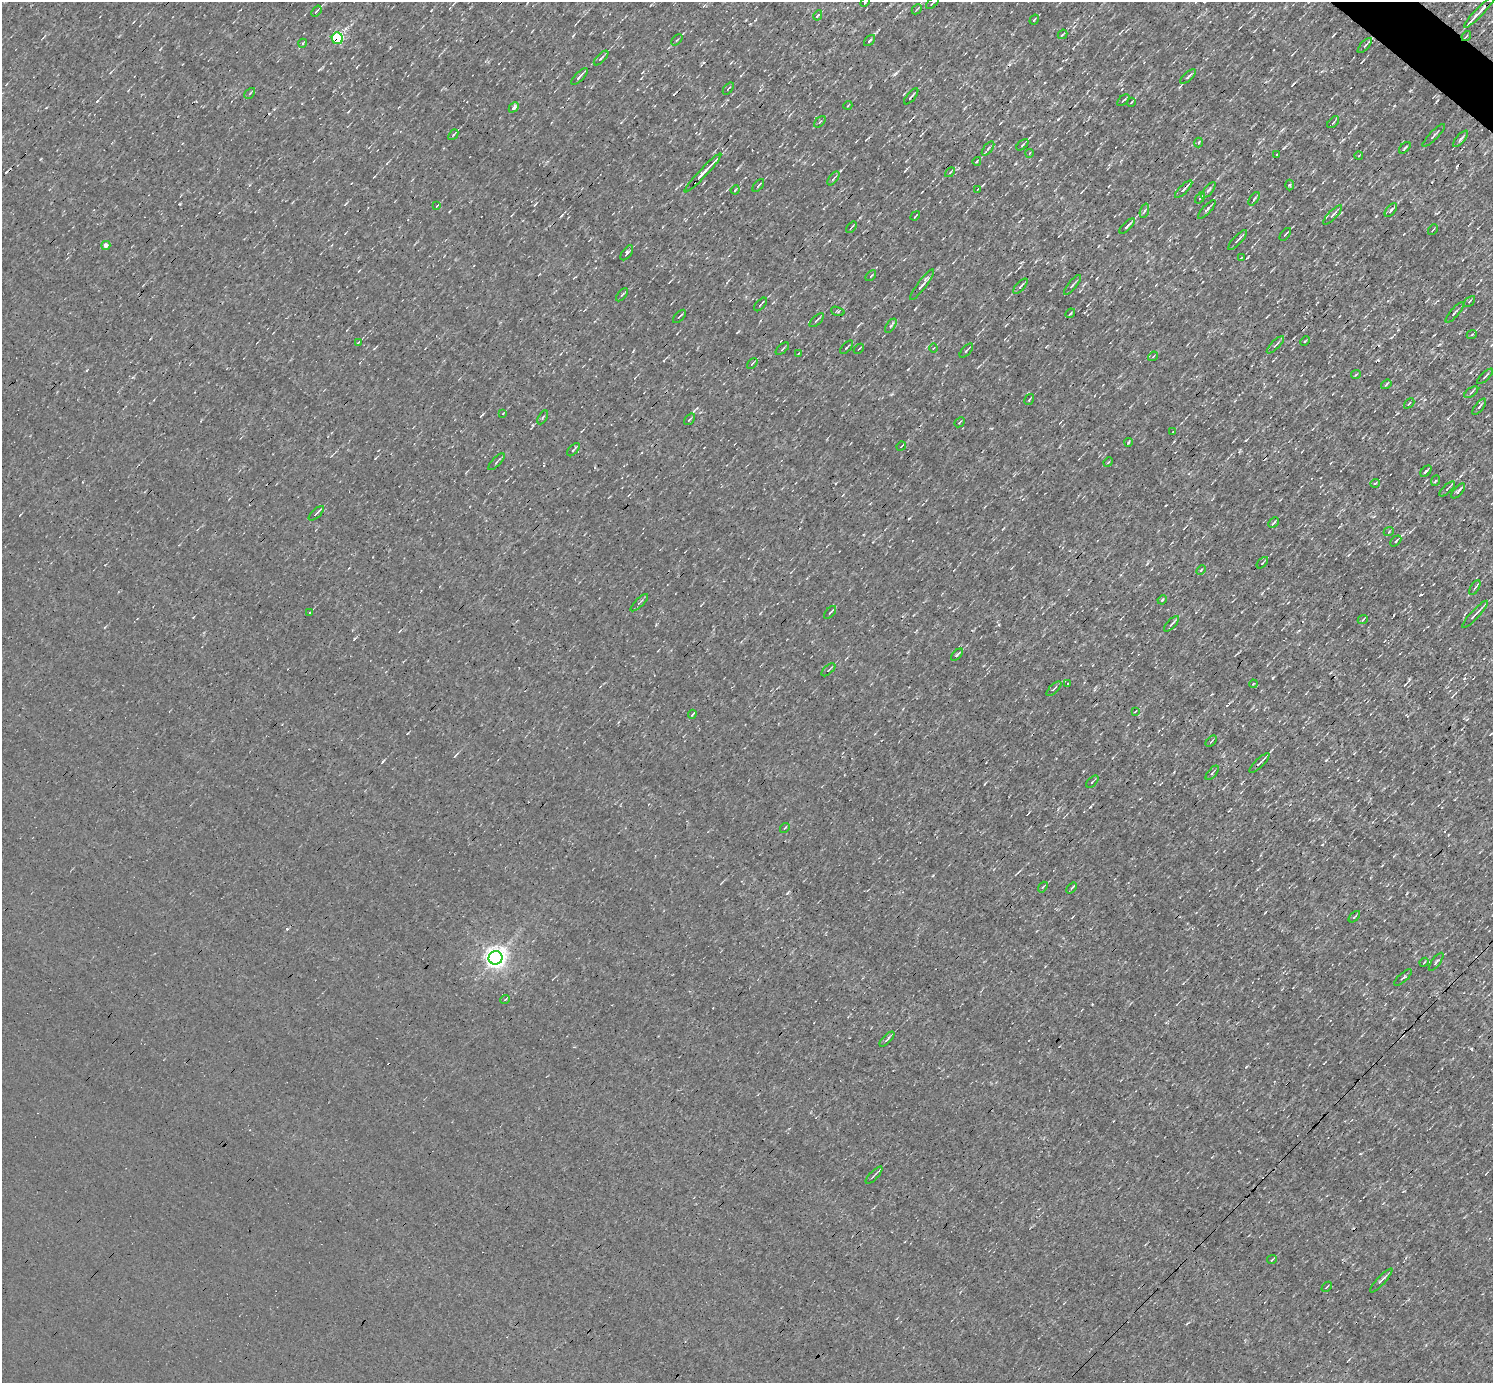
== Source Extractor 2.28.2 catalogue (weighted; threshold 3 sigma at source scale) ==
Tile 10 of 4 x 4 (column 2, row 3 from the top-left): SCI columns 1491-2981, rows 1675-3055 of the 5962 x 5967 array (HDU 1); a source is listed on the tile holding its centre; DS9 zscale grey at full resolution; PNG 1495 x 1385 px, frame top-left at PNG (2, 2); each listed source drawn as its Kron ellipse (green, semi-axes under 4 px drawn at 4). Shown black and unused: <1% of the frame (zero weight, under 3 of 4 exposures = <1% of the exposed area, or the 3 px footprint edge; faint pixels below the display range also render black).
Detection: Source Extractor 2.28.2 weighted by HDU 2 'WHT'; one run over the whole footprint, this tile lists its part. Background 8.55e-04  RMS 0.047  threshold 0.212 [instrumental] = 3 sigma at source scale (4.5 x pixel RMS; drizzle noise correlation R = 1.50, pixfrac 1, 0.05/0.05 arcsec/px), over >= 5 px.
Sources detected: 152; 4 cosmic-ray / hot-pixel residue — neither listed nor drawn; the other 148 listed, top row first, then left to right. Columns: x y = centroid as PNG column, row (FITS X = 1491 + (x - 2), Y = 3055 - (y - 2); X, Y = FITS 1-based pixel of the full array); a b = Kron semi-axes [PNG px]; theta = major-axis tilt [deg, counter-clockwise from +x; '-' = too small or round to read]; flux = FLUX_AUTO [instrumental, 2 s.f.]
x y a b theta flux
865 2 5 3 - 5.1
932 3 8 2 41 5.3
917 9 6 2 45 4.6
316 11 6 3 51 6.8
1479 12 22 3 46 51
818 15 5 3 - 6.3
1034 20 5 3 - 4.7
1062 34 5 2 - 5.2
1466 36 5 3 - 4.8
337 38 6 5 - 370
677 40 7 2 45 4.7
869 41 7 3 45 6.8
303 43 4 3 - 3.9
1365 45 9 4 47 11
601 58 9 3 45 9.1
579 77 11 3 46 14
1188 77 9 4 42 11
728 88 7 2 49 4.7
250 93 6 3 45 4.8
911 96 10 3 49 7.9
1123 100 7 2 40 5.5
1131 102 4 2 - 4.3
848 105 4 3 - 3.8
514 107 6 4 46 20
820 122 7 2 45 4.3
1333 122 7 3 45 6.4
453 135 6 2 49 6.6
1434 135 15 3 46 11
1461 139 10 4 48 14
1198 143 5 2 - 4.7
1022 145 7 3 41 6.4
1405 148 7 2 45 5.4
988 149 8 2 50 7.3
1030 153 4 2 - 3.4
1277 154 3 2 - 4.5
1359 155 4 2 - 4
977 161 4 2 - 4.9
950 172 6 3 45 5.5
703 173 26 3 47 46
833 178 8 4 51 7.3
1289 185 5 3 - 5.5
758 186 7 2 51 6.9
978 189 4 2 - 3.1
1184 189 11 3 45 16
735 190 4 3 - 4
1208 190 10 4 49 9.8
1200 198 6 3 53 6.1
1254 199 7 3 55 7.4
437 206 4 2 - 3.7
1207 209 12 3 47 14
1391 210 8 4 50 13
1144 211 7 3 71 7.9
1333 215 13 4 46 17
915 216 5 2 - 4.9
1127 226 10 3 45 11
851 227 7 2 51 5
1433 230 6 2 50 5
1285 234 7 2 51 6.4
1238 240 13 3 47 12
106 245 4 4 - 24
627 253 9 4 53 11
1241 258 4 3 - 3.8
871 276 6 2 45 4
922 285 19 3 53 24
1072 285 12 3 50 8.9
1020 286 9 3 48 9.3
622 295 8 2 50 5.8
1470 301 6 3 43 5.4
760 304 8 2 48 6.3
838 311 7 4 -18 7.1
1455 312 13 3 49 8.8
1070 313 5 3 - 5.2
679 316 8 2 46 5.2
817 320 9 3 43 9.8
891 326 8 4 56 9.5
1472 334 5 3 - 4.3
1305 341 5 3 - 4.1
358 342 4 2 - 4.1
1275 345 11 3 45 10
847 347 8 2 47 6.6
933 348 4 3 - 3.6
782 349 8 3 41 7
859 349 6 2 45 3.5
966 351 9 3 47 7.2
799 353 4 2 - 4.6
1153 356 5 3 - 4.2
752 363 6 2 44 4.8
1356 374 5 3 - 3.9
1485 376 10 3 43 8.8
1386 384 5 4 - 6
1471 392 8 3 35 7.2
1029 400 6 3 58 4.6
1409 403 6 2 44 5
1479 407 10 3 52 8.2
503 413 3 3 - 3.1
543 417 7 3 60 6.7
689 419 6 3 50 5.7
959 422 6 2 41 4.4
1173 431 3 2 - 3.3
1129 442 4 2 - 4.4
901 446 5 2 - 4.1
573 450 8 2 48 6.9
496 462 11 3 46 8.1
1108 462 5 4 - 5
1426 471 7 2 46 11
1435 481 5 3 - 4.3
1375 483 5 3 - 4.2
1447 489 10 3 43 9.8
1458 491 9 3 49 12
316 513 9 3 44 10
1273 523 6 2 45 7
1389 531 5 3 - 4.5
1396 541 6 3 48 7.4
1262 563 7 2 46 4.9
1201 570 5 3 - 5.6
1475 588 8 4 60 9.8
1162 600 5 3 - 4.7
639 603 11 3 45 8.5
310 612 4 2 - 4.7
830 612 8 3 49 6.1
1475 614 18 2 47 26
1363 619 5 3 - 4.7
1171 624 10 3 45 12
957 655 7 3 44 9.9
828 670 8 3 41 6.6
1067 684 3 2 - 3.6
1253 684 4 3 - 3.9
1054 689 9 3 43 6.6
1135 712 3 2 - 3.4
692 714 4 2 - 15
1211 741 7 2 45 4.4
1260 763 13 3 45 21
1212 773 8 3 49 7.9
1092 782 7 2 45 5.7
785 828 5 2 - 3.9
1043 887 6 3 52 5.6
1072 888 6 2 50 9.2
1354 917 7 3 45 6.4
495 958 7 7 - 3200
1424 962 5 2 - 3.5
1436 962 11 3 54 7.8
1403 978 11 2 41 6.9
505 999 5 3 - 4
887 1039 9 3 46 9.1
874 1175 11 2 46 6.4
1272 1260 5 3 - 4.6
1381 1280 16 3 47 14
1327 1287 6 2 45 4
Overlapping masked pixels (flux is a lower limit): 2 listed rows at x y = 1466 36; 337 38
Isophote crosses this tile's border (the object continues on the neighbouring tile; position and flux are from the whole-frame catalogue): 2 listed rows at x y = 865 2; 932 3
Unlisted compact peaks at least as high as the median listed source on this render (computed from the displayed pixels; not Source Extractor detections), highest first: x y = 894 74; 1273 678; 1090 807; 1058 119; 97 101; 180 204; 1326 760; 1472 1049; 533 425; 787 893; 1246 440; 383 761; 354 639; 1464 678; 562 215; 909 518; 1246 1067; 1050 290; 908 369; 1410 91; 1376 216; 1421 595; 694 411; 1284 148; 1409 679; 933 875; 1293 84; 905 171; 375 458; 737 169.